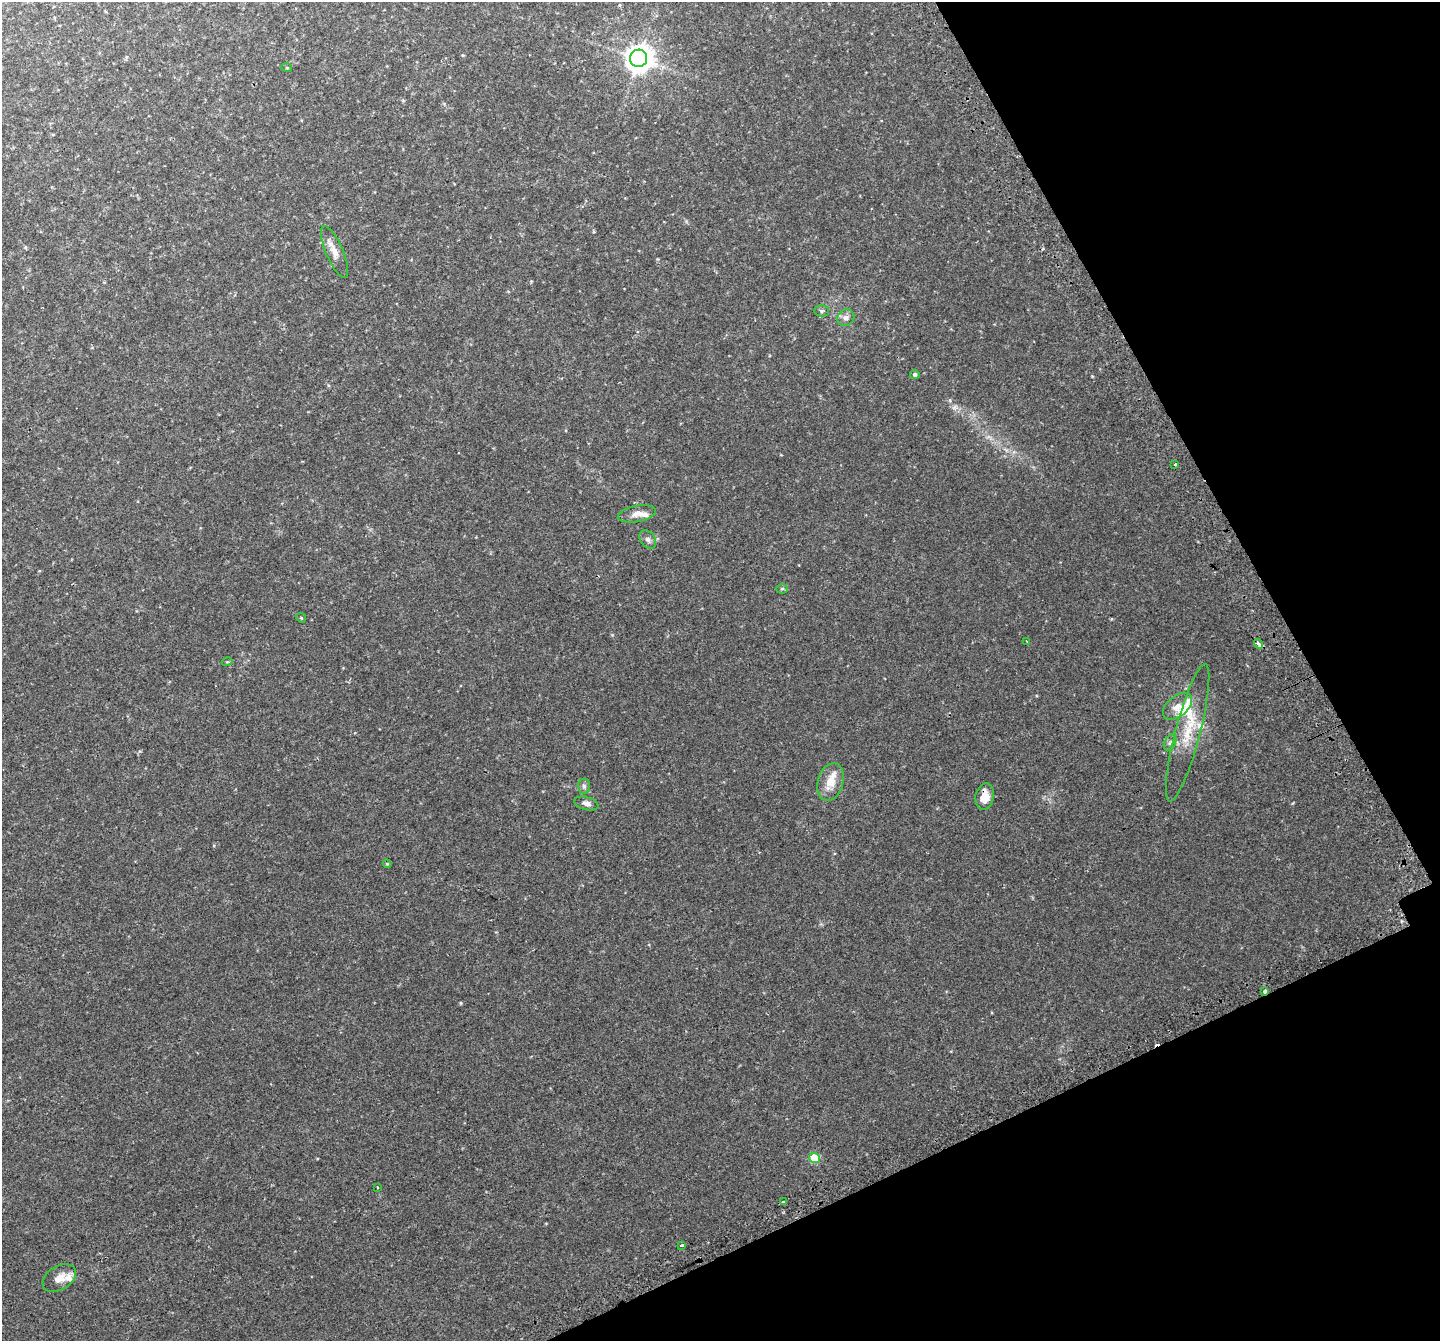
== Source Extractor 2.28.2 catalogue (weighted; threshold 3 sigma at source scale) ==
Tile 12 of 4 x 4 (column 4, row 3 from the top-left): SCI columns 4362-5799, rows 1553-2891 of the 5856 x 5728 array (HDU 1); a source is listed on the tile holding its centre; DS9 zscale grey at full resolution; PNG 1442 x 1343 px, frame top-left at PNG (2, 2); each listed source drawn as its Kron ellipse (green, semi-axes under 4 px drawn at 4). Shown black and unused: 22% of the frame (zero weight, under 2 of 3 exposures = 3% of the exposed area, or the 3 px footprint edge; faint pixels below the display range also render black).
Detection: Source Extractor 2.28.2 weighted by HDU 2 'WHT'; one run over the whole footprint, this tile lists its part. Background 0.0234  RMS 0.0058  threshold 0.0261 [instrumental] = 3 sigma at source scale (4.5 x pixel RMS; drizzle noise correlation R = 1.50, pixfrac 1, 0.0396/0.0396 arcsec/px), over >= 5 px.
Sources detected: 34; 1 cosmic-ray / hot-pixel residue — neither listed nor drawn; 5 inside a brighter listed object's ellipse — not listed separately; the other 28 listed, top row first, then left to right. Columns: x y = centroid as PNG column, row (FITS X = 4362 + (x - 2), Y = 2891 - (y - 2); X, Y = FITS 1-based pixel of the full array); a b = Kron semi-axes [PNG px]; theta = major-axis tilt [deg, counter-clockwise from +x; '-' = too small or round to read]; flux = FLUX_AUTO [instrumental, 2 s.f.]
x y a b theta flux
639 58 8 8 - 650
287 68 5 3 - 0.54
334 252 28 8 -67 5.6
821 311 7 5 -1 1
846 318 9 8 - 2.5
915 374 5 4 - 1.4
1175 464 3 3 - 1.3
637 514 19 8 11 4.7
648 539 10 7 -51 1.8
782 589 5 5 - 0.72
301 618 5 4 - 0.57
1026 641 3 2 - 0.34
1259 644 5 3 - 11
227 662 5 3 - 0.54
1178 706 17 10 41 5
1188 733 71 12 75 18
1170 743 8 5 62 1.5
831 782 19 12 75 8.5
584 786 7 6 - 1.4
985 796 13 9 79 6.6
586 804 12 6 -15 2.2
387 864 4 4 - 0.47
1265 991 3 3 - 6.1
814 1158 5 5 - 17
378 1187 4 3 - 3.4
783 1202 3 3 - 4
682 1245 4 2 - 1.3
59 1278 18 12 31 5.6
Overlapping masked pixels (flux is a lower limit): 2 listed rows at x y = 985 796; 1265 991